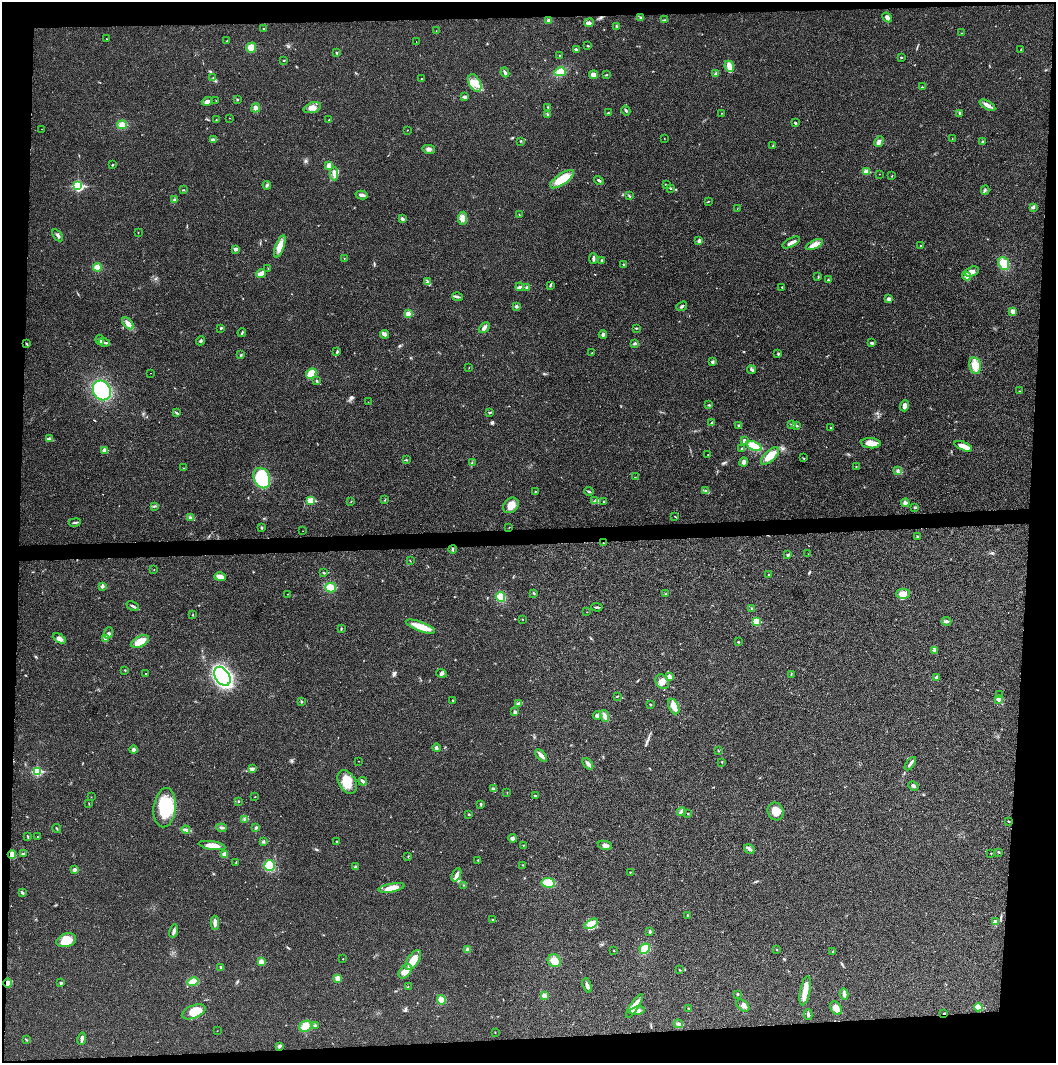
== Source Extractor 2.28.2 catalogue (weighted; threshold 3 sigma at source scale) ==
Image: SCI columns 18-4233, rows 5-4247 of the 4234 x 4247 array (HDU 1 of 3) = the unmasked area's bounding box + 8 px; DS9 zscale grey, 4 x 4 block average (1 PNG px = mean of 4 x 4 image px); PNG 1058 x 1065 px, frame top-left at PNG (2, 2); each listed source drawn as its Kron ellipse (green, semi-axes under 4 px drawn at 4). Shown black and unused: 9% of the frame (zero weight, under 3 of 4 exposures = <1% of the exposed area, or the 3 px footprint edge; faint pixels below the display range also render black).
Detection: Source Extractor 2.28.2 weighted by HDU 2 'WHT'. Background 0.0193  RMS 0.005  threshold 0.0224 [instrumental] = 3 sigma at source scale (4.5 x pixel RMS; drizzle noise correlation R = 1.50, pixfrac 1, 0.05/0.05 arcsec/px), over >= 5 px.
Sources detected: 356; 1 cosmic-ray / hot-pixel residue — neither listed nor drawn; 4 coinciding with a brighter row at this scale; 8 inside a brighter listed object's ellipse — not listed separately; the other 343 listed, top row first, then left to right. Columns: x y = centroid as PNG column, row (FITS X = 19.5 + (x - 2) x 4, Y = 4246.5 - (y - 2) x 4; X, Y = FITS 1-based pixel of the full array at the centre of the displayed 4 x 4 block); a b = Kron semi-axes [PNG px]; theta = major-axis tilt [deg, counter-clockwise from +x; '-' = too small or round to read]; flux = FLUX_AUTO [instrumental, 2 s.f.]
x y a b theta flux
887 17 5 4 - 8.6
641 18 3 2 - 3.6
549 20 3 2 - 7
664 20 3 2 - 1.6
589 23 5 4 - 7.6
617 26 4 2 - 3.1
264 29 2 2 - 2.6
436 31 2 2 - 0.53
961 33 2 2 - 1.1
106 39 2 2 - 0.9
227 41 2 2 - 1.6
416 42 2 2 - 0.5
588 46 2 2 - 2.8
251 48 5 5 - 31
576 50 4 2 - 5.1
1021 50 3 2 - 1.9
336 53 2 2 - 3
560 55 2 2 - 1.1
901 57 2 2 - 4.8
284 60 2 2 - 4
729 66 6 4 -67 13
505 72 5 2 - 6.9
560 72 5 4 - 31
716 73 3 3 - 6
594 75 4 4 - 13
606 75 3 2 - 2
213 77 2 2 - 1.1
421 79 2 2 - 0.99
475 83 9 5 -63 33
922 87 2 2 - 3.4
465 97 3 2 - 8.4
238 99 3 2 - 1.8
216 100 2 2 - 0.74
207 101 5 4 - 9.4
987 105 9 3 -30 15
548 107 3 2 - 2.2
256 108 5 3 - 7.6
312 108 9 5 18 19
626 110 5 2 - 5.3
608 113 2 2 - 5.8
721 113 2 2 - 0.75
960 113 3 3 - 4.8
548 114 3 2 - 2.3
230 118 2 2 - 0.56
216 120 2 2 - 1.4
329 120 2 2 - 1.2
795 123 2 2 - 4.8
122 125 5 4 - 17
42 129 2 2 - 1
407 130 2 2 - 1.1
214 139 4 2 - 4.1
664 139 2 2 - 0.61
952 139 2 2 - 0.62
521 141 2 2 - 2.6
879 142 6 3 61 9.5
982 142 2 2 - 2.5
773 146 3 2 - 2.4
429 149 6 3 -13 8.6
112 165 2 2 - 2.8
329 165 3 3 - 12
866 172 2 2 - 69
334 174 7 4 -90 12
879 174 2 2 - 0.86
892 176 2 2 - 1.5
562 179 14 5 34 68
599 180 5 2 - 5
267 185 4 2 - 4.6
666 185 2 2 - 1.6
78 186 3 2 - 350
670 188 2 2 - 4.9
184 190 3 2 - 1.8
985 190 5 2 - 3.7
362 195 6 2 -13 11
629 196 4 2 - 2.6
174 200 3 3 - 3.3
708 201 3 2 - 1.9
1033 207 4 3 - 4.3
737 209 2 2 - 0.76
519 215 3 2 - 1.4
463 218 6 4 84 14
402 219 3 2 - 7.7
138 232 2 2 - 0.79
57 235 7 2 -55 7.3
699 241 3 3 - 6.4
791 242 10 3 28 12
814 245 9 4 26 19
280 246 12 4 70 21
921 246 2 2 - 3.8
235 249 4 3 - 7.6
344 258 2 2 - 0.69
593 258 5 2 - 6.4
602 260 2 2 - 3.8
1004 263 7 5 -65 44
624 264 3 2 - 2
97 267 4 4 - 17
268 269 2 2 - 1.1
972 271 7 5 17 17
261 273 4 2 - 24
967 276 4 4 - 8.5
818 277 4 2 - 1.6
828 280 3 2 - 3
428 282 3 2 - 3
550 285 3 2 - 2.8
520 287 4 2 - 5
782 287 3 2 - 2
527 288 3 3 - 7.1
457 297 5 2 - 5.5
889 299 2 2 - 23
516 306 2 2 - 14
681 306 6 2 39 4.9
1013 311 3 3 - 7.6
408 314 2 2 - 52
128 323 7 4 -47 14
221 328 3 2 - 2.7
484 328 6 3 46 8.6
636 328 2 2 - 2
242 333 4 2 - 3
385 334 4 3 - 8.1
603 335 4 2 - 6.3
100 340 5 3 - 7.6
200 341 4 2 - 3.3
104 343 5 3 - 6.6
635 343 2 2 - 13
872 343 4 2 - 4.8
27 344 3 2 - 1.8
337 352 3 2 - 2.9
592 353 2 2 - 2
778 353 2 2 - 1.9
241 355 2 2 - 2.1
712 362 3 3 - 3.9
975 365 9 5 -78 36
469 367 2 2 - 1.1
752 370 4 3 - 5.6
151 373 2 2 - 0.77
311 374 6 4 45 39
317 381 3 2 - 2.8
102 390 10 8 -60 220
1020 391 2 2 - 1.3
368 402 2 2 - 0.73
709 405 3 2 - 2.3
905 406 5 4 - 11
176 413 2 2 - 1.6
489 413 3 2 - 2.4
712 422 3 2 - 2.3
738 425 2 2 - 1.7
791 425 3 2 - 1.8
797 426 2 2 - 1.3
831 427 2 2 - 2.3
49 439 3 2 - 12
744 441 4 3 - 7.5
871 443 10 5 -4 31
754 446 8 4 -24 61
963 446 9 3 -21 31
742 448 2 2 - 5.7
105 450 2 2 - 41
708 455 2 2 - 1.1
770 456 11 5 44 41
803 458 2 2 - 0.91
406 460 2 2 - 1.5
744 462 4 4 - 6.7
472 463 2 2 - 1.3
856 466 2 2 - 2.2
183 468 2 2 - 0.9
898 471 3 2 - 2.9
635 477 2 2 - 0.69
262 478 10 8 -68 220
535 491 2 2 - 1.4
589 491 5 2 - 3.7
706 491 2 2 - 2.5
385 500 2 2 - 1.3
311 501 2 2 - 120
351 501 2 2 - 0.91
595 501 3 2 - 3.5
604 501 2 2 - 1.9
905 503 4 4 - 8.1
511 505 9 6 46 27
154 506 2 2 - 2.2
915 507 2 2 - 9.2
190 517 3 2 - 1.5
675 517 2 2 - 1.8
75 522 6 2 10 4
261 527 3 2 - 3.6
509 527 2 2 - 0.79
303 531 2 2 - 0.59
918 537 3 2 - 2.3
603 543 2 2 - 1.5
452 549 4 2 - 2.4
808 554 2 2 - 0.51
788 555 4 2 - 4.6
410 561 2 2 - 0.81
154 570 2 2 - 0.81
324 573 2 2 - 2.1
769 575 2 2 - 1.6
220 577 6 3 -16 20
102 586 4 4 - 4.9
330 587 5 5 - 32
534 593 3 2 - 2.5
288 594 2 2 - 0.56
666 594 2 2 - 1.3
903 594 6 5 - 20
501 597 5 4 - 38
133 606 7 2 -27 5.6
597 607 5 2 - 3.6
752 608 3 2 - 2.3
587 612 2 2 - 0.76
193 615 2 2 - 1.7
522 619 2 2 - 1.5
947 621 5 3 - 5
756 622 2 2 - 140
420 627 15 4 -20 41
341 629 3 2 - 2
108 633 6 4 68 8.2
59 638 7 4 -29 11
105 638 4 3 - 9.7
140 642 10 5 25 39
738 642 2 2 - 4.3
934 650 2 2 - 1.4
125 670 2 2 - 1.5
441 673 5 3 - 5.9
146 674 2 2 - 0.94
791 674 2 2 - 1.2
222 676 10 7 -56 510
669 677 2 2 - 34
937 677 4 3 - 6.7
662 682 8 6 -61 19
999 695 2 2 - 1.3
617 696 3 2 - 1.9
998 699 2 2 - 36
301 701 2 2 - 3.3
453 701 2 2 - 1.5
518 704 3 2 - 3.7
650 705 3 2 - 2
674 706 8 5 -65 25
515 712 3 2 - 6.3
597 716 4 4 - 5.9
605 716 6 3 -72 10
436 748 4 2 - 3.7
134 750 4 4 - 6.8
718 751 2 2 - 1.4
541 755 7 3 -46 13
358 761 2 2 - 0.55
722 762 2 2 - 1.7
588 764 6 2 -50 12
910 764 7 2 54 7
252 769 4 2 - 4.9
37 771 2 2 - 240
363 781 4 2 - 8.1
347 782 13 8 -59 44
913 786 5 3 - 4.9
493 788 3 2 - 5
507 793 2 2 - 1.1
535 796 3 2 - 2.3
91 797 2 2 - 0.62
255 797 2 2 - 1.1
238 801 2 2 - 1.9
89 803 3 2 - 1.4
481 804 3 2 - 2.7
165 808 20 11 83 120
776 811 9 7 -60 29
681 812 4 3 - 7
688 813 2 2 - 1.1
469 814 2 2 - 2.7
245 819 2 2 - 1.1
1008 821 3 2 - 1.4
221 828 5 2 - 5.2
256 828 3 2 - 3.8
57 829 4 2 - 2.2
186 830 4 2 - 4.9
27 836 3 2 - 1.9
37 837 2 2 - 1.5
513 838 4 3 - 8.1
263 842 3 2 - 2.3
336 842 2 2 - 1.8
523 845 2 2 - 1.3
605 845 7 3 -11 8.9
212 846 13 4 -9 27
749 849 6 3 -32 7.5
999 852 3 2 - 1.8
991 853 2 2 - 1.3
12 854 4 4 - 16
23 854 4 2 - 2.9
224 855 3 3 - 13
408 856 2 2 - 0.75
478 860 2 2 - 3.9
236 862 3 2 - 2.2
523 865 2 2 - 1.7
269 866 5 5 - 60
355 866 3 2 - 3.4
75 870 2 2 - 30
630 872 2 2 - 1.2
456 875 7 3 66 14
548 883 6 5 - 61
463 885 2 2 - 1.3
391 888 13 4 11 39
22 892 3 2 - 5.4
688 915 2 2 - 1.7
493 920 3 2 - 2.9
995 922 3 2 - 9.3
215 923 7 3 89 18
591 924 7 4 31 17
174 931 7 2 76 9.4
650 931 3 2 - 2.8
66 940 10 6 17 47
467 949 4 3 - 4.8
645 949 5 5 - 31
777 950 2 2 - 3.3
614 951 2 2 - 1.8
832 951 2 2 - 0.91
343 959 2 2 - 1.7
413 960 11 5 56 46
554 961 7 6 - 32
261 962 2 2 - 58
221 967 3 2 - 2.7
679 970 2 2 - 1.9
405 971 8 5 50 21
337 978 3 3 - 12
193 982 6 4 13 26
7 983 4 4 - 14
61 983 2 2 - 9.7
587 985 7 3 -72 9.7
408 987 2 2 - 0.87
805 991 15 5 79 34
738 994 2 2 - 2.7
844 994 5 3 - 6.9
544 996 2 2 - 46
441 1000 5 3 - 25
743 1005 7 5 -39 12
634 1006 14 4 57 38
978 1007 4 4 - 32
689 1008 3 2 - 1.8
836 1008 7 5 -55 21
637 1011 7 4 10 14
194 1012 12 6 22 48
944 1013 2 2 - 2.3
808 1015 5 2 - 4.8
678 1024 4 3 - 8.8
315 1025 2 2 - 13
305 1026 6 5 - 34
217 1031 2 2 - 0.64
495 1032 2 2 - 1.4
82 1039 6 2 79 7.2
26 1040 3 2 - 2.9
279 1046 4 3 - 5.1
Overlapping masked pixels (flux is a lower limit): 4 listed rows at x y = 603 543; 12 854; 7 983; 944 1013
Diffuse or blended objects may show on this block-average render without a row.